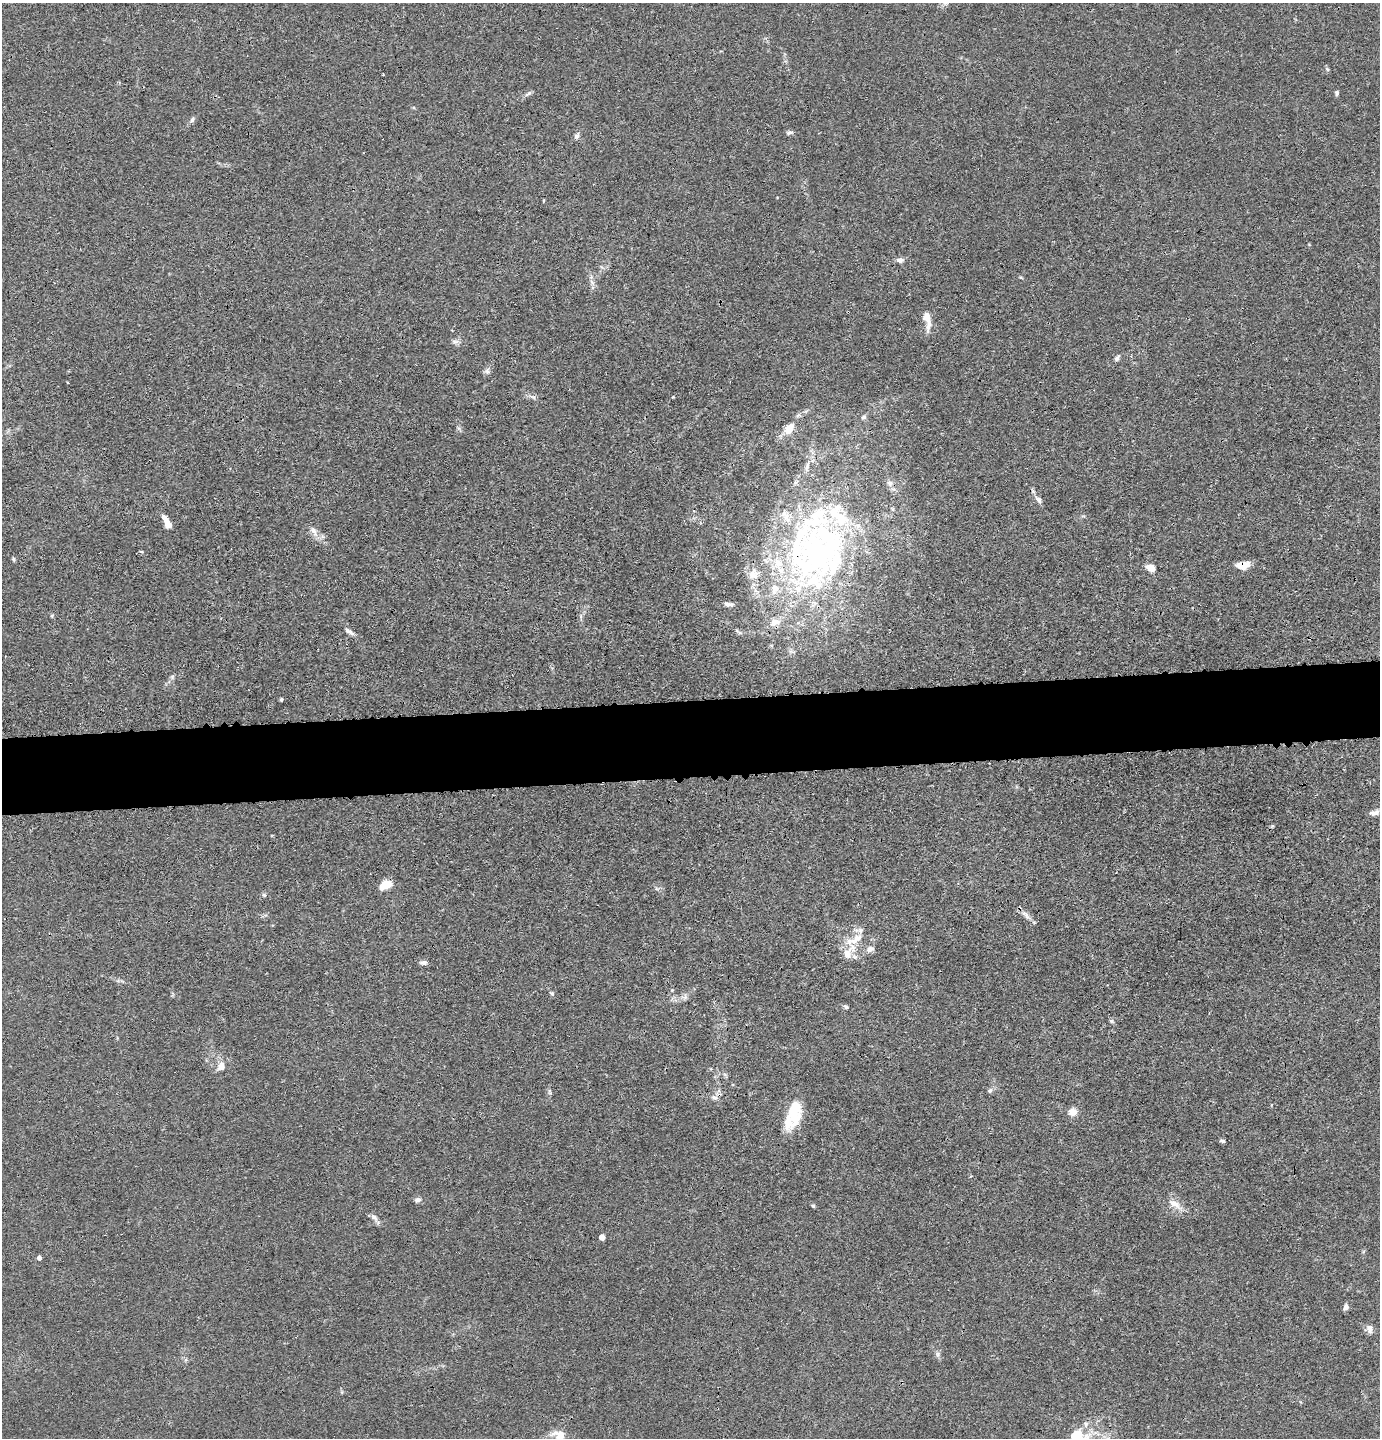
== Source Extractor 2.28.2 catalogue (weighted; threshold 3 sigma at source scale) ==
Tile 5 of 3 x 3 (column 2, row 2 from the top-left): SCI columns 1475-2852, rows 1459-2894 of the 4327 x 4353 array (HDU 1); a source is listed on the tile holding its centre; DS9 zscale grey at full resolution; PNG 1382 x 1440 px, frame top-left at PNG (2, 3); no overlay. Shown black and unused: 5% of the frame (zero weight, under 3 of 4 exposures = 3% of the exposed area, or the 3 px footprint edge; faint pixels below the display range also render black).
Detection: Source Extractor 2.28.2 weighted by HDU 2 'WHT'; one run over the whole footprint, this tile lists its part. Background 0.0142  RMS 0.0028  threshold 0.0124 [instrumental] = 3 sigma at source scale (4.5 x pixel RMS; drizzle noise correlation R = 1.50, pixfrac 1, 0.05/0.05 arcsec/px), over >= 5 px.
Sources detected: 77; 2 inside a brighter object's white glare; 1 cosmic-ray / hot-pixel residue — not listed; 15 inside a brighter listed object's ellipse — not listed separately; the other 59 listed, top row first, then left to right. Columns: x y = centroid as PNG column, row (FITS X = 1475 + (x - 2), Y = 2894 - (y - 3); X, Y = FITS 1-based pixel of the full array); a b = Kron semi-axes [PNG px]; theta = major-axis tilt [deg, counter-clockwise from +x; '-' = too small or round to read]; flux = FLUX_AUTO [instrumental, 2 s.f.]
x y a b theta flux
1327 69 7 4 -45 0.4
1337 93 7 5 -83 0.53
528 94 12 4 33 0.68
192 120 7 5 72 0.63
789 132 9 5 7 0.67
577 136 7 6 - 0.83
900 260 9 7 -8 1
592 282 9 3 -45 0.62
927 319 23 8 -80 3.3
455 342 10 4 0 0.75
1117 358 9 5 53 0.77
487 371 10 6 90 0.84
863 417 7 5 22 0.56
789 429 15 9 52 4
807 466 14 5 74 1.4
890 483 8 6 -42 1
1038 499 11 6 -49 1.2
168 524 9 6 -56 2.2
314 531 15 8 -64 1.8
141 551 5 3 - 0.25
814 553 74 66 84 86
13 559 5 5 - 0.39
1243 565 13 7 8 4
1151 568 10 7 -24 2.6
728 604 13 5 -5 1.1
52 615 6 3 20 0.31
775 622 17 10 15 3.1
348 630 11 6 -35 1.1
737 631 8 3 -45 0.5
281 699 4 3 - 0.36
1373 813 10 7 -22 1.1
1272 826 6 4 44 0.35
386 885 10 7 26 6.1
264 895 6 5 - 0.53
1025 914 17 5 -44 1.6
857 938 16 11 29 3.7
870 949 12 8 25 1.3
847 954 15 12 80 3.8
423 962 10 5 7 0.95
552 993 5 5 - 0.39
846 1007 6 5 - 0.49
1112 1021 6 5 - 0.5
221 1066 12 10 79 2.3
990 1091 8 5 50 0.66
549 1092 9 4 -76 0.52
714 1097 9 5 -18 0.91
1073 1112 11 9 -11 1.9
795 1118 30 17 -79 7.7
1223 1141 7 5 -15 0.48
418 1200 8 6 12 0.84
1175 1204 18 9 -34 2.7
813 1206 5 4 - 0.39
374 1217 11 6 -41 1.2
602 1237 5 4 - 2.6
39 1258 4 4 - 1.2
1346 1307 7 6 - 0.97
1369 1329 13 7 -73 1.3
938 1354 8 5 -84 0.76
1076 1435 18 12 18 6.2
Overlapping masked pixels (flux is a lower limit): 2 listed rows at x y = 814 553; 1243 565
Isophote crosses this tile's border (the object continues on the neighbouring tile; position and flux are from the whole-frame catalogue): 1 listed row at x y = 1076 1435